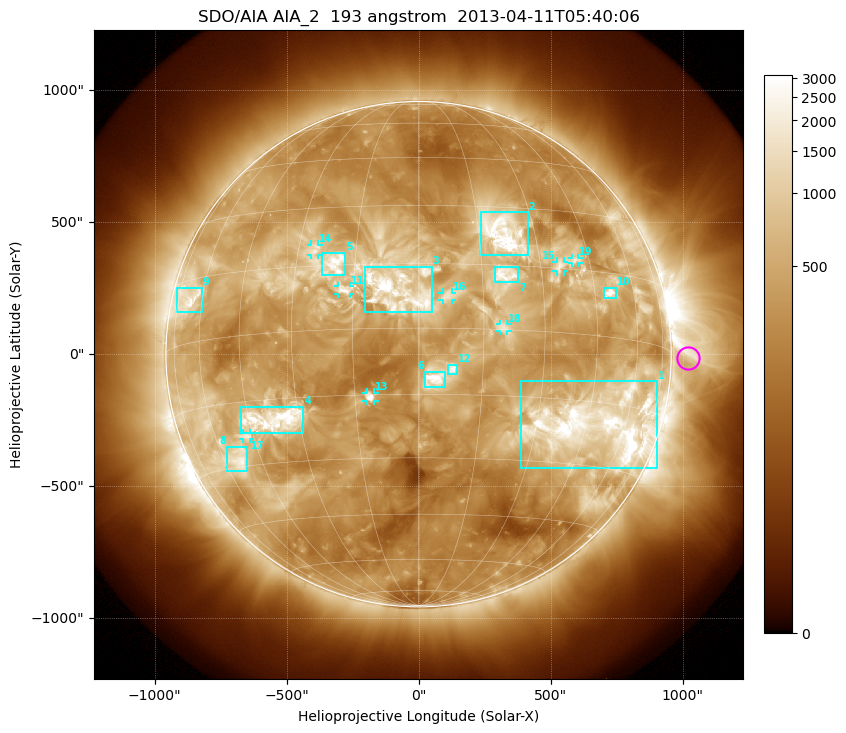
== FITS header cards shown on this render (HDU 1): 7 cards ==
TELESCOP= 'SDO/AIA'
INSTRUME= 'AIA_2'
WAVELNTH=                  193
WAVEUNIT= 'angstrom'
DATE-OBS= '2013-04-11T05:40:06.84'
CTYPE1  = 'HPLN-TAN'
CTYPE2  = 'HPLT-TAN'

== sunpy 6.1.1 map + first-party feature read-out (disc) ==
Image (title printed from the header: SDO/AIA AIA_2  193 angstrom  2013-04-11T05:40:06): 1024 x 1024 px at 2.4 arcsec/px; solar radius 957 arcsec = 399 px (full disc in frame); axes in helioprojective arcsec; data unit not stated in the header (colour bar unlabelled)
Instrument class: DISC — disc imager (sunpy class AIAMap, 193 A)
Bright regions (active regions / flare kernels): reference = the median radial profile (limb darkening/brightening removed); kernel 9 px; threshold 5 sigma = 1040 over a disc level ~372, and >= 1.15x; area >= 12 px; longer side >= 10 px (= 24 arcsec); searched inside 0.97 R_sun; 19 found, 19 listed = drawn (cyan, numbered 1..; 8 of them under ~33 arcsec drawn as corner ticks so the feature stays visible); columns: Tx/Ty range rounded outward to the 5 arcsec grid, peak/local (2 s.f.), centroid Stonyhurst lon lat
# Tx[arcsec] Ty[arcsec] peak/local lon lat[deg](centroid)
1 385..905 -430..-100 13 +50 -20
2 235..415 375..540 12 +21 +23
3 -205..50 155..330 9.3 -5 +9
4 -675..-435 -300..-200 10 -37 -20
5 -370..-275 300..385 6.8 -20 +15
6 25..100 -125..-65 8.9 +4 -11
7 290..380 270..330 5.6 +21 +13
8 -725..-650 -445..-350 8 -53 -28
9 -915..-820 160..255 6 -67 +10
10 700..750 210..255 11 +50 +10
11 -305..-260 225..260 5.7 -17 +9
12 110..145 -75..-40 5 +8 -9
13 -200..-165 -180..-145 7.4 -11 -15
14 -410..-380 375..415 4.8 -25 +19
15 520..550 315..350 4.8 +35 +16
16 90..125 205..235 4.2 +7 +7
17 -665..-635 -325..-300 5.4 -47 -23
18 310..335 85..115 4.1 +20 +0
19 580..605 345..365 4.4 +40 +17
Off-limb structures (1.02-1.3 R_sun): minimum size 162 px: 2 found; the strongest spans PA ~230..305 deg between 1.02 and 1.3 R_sun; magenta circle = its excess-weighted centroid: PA ~270 deg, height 1.07 R_sun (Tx ~1020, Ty ~-15 arcsec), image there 2.4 x the reference